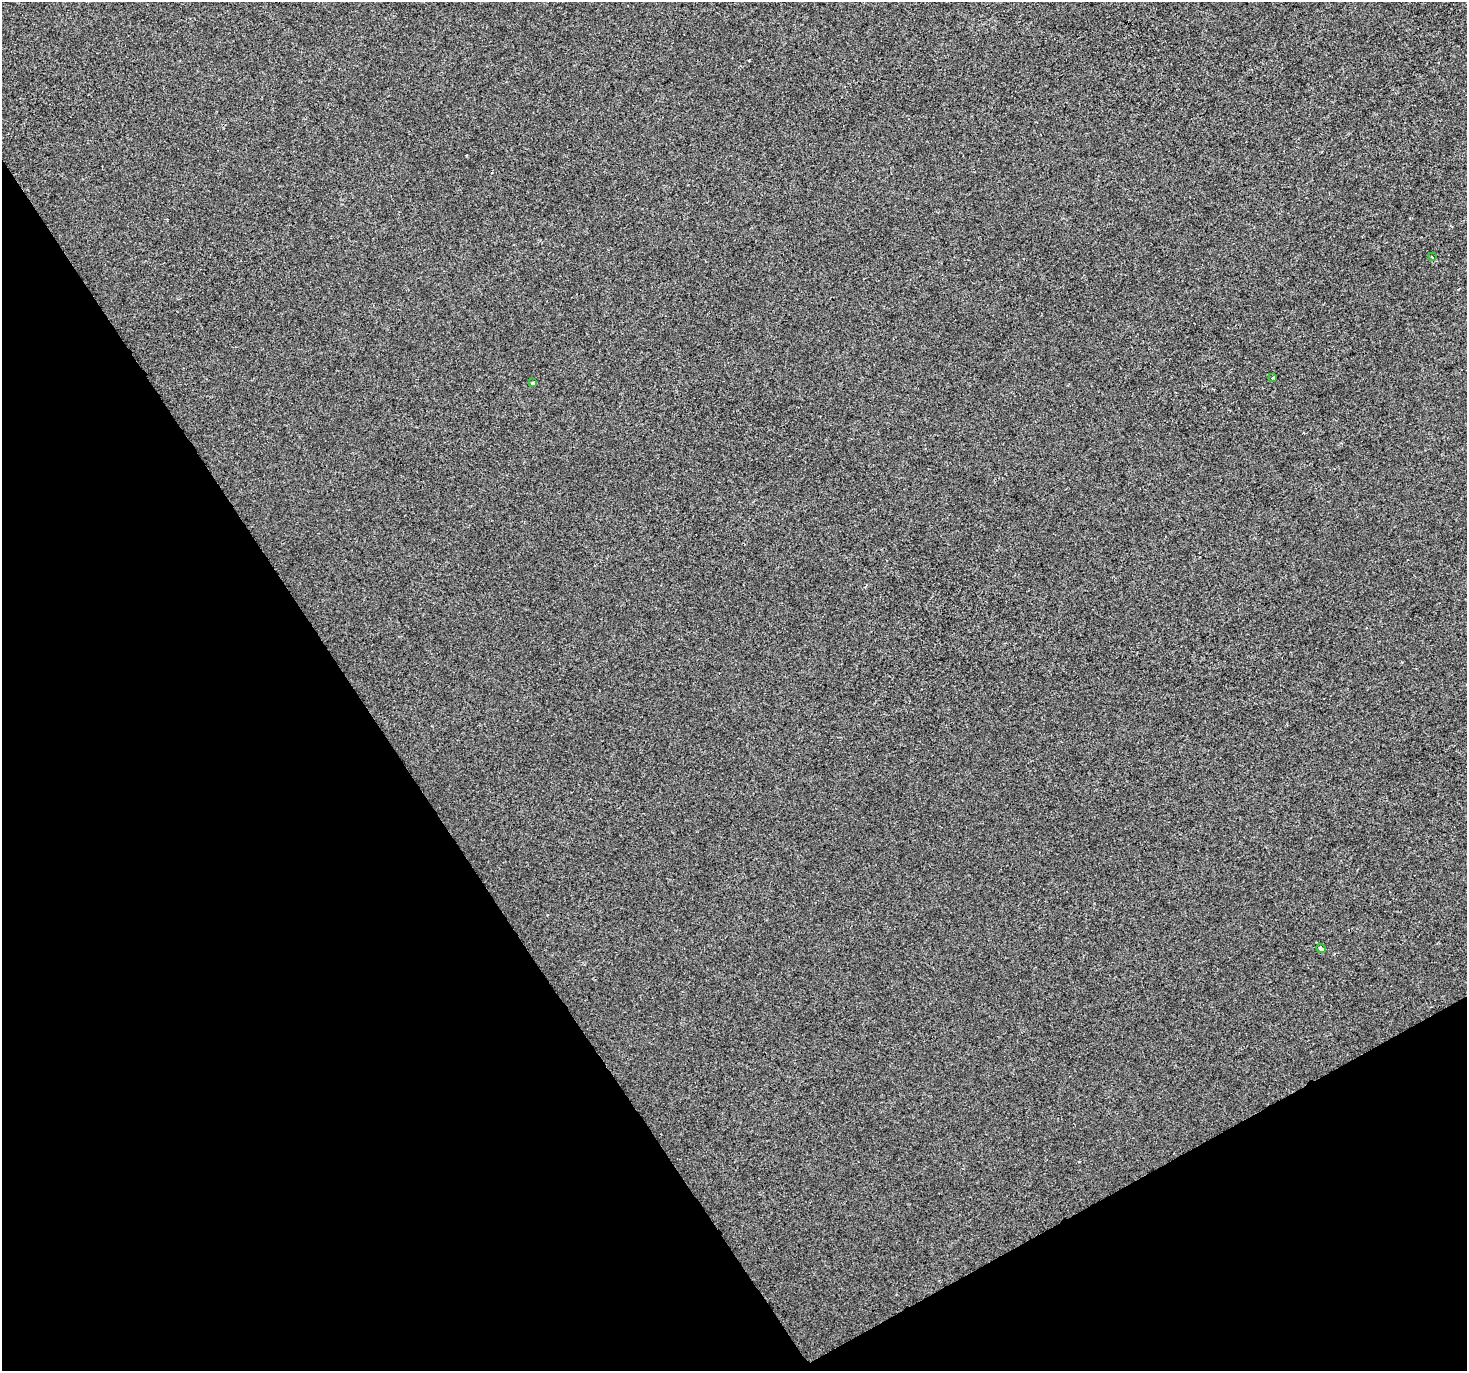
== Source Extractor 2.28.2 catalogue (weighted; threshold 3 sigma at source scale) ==
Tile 14 of 4 x 4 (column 2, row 4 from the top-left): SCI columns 1468-2932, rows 174-1542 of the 5861 x 5763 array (HDU 1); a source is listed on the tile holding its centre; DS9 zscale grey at full resolution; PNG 1469 x 1373 px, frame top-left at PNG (2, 2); each listed source drawn as its Kron ellipse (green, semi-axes under 4 px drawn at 4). Shown black and unused: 31% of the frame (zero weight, under 2 of 3 exposures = <1% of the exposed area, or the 3 px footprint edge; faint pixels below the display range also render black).
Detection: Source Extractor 2.28.2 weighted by HDU 2 'WHT'; one run over the whole footprint, this tile lists its part. Background 4.53e-05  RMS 0.0042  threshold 0.0189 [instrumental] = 3 sigma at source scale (4.5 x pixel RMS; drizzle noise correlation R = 1.50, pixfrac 1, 0.0396/0.0396 arcsec/px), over >= 5 px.
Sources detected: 4; all 4 listed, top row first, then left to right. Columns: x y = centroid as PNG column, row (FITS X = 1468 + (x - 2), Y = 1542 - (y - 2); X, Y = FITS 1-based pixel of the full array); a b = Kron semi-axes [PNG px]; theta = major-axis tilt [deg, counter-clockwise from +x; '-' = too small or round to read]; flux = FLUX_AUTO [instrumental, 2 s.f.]
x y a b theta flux
1432 257 3 2 - 0.99
1273 378 4 3 - 1.7
533 383 3 3 - 0.72
1321 948 5 3 - 2.8